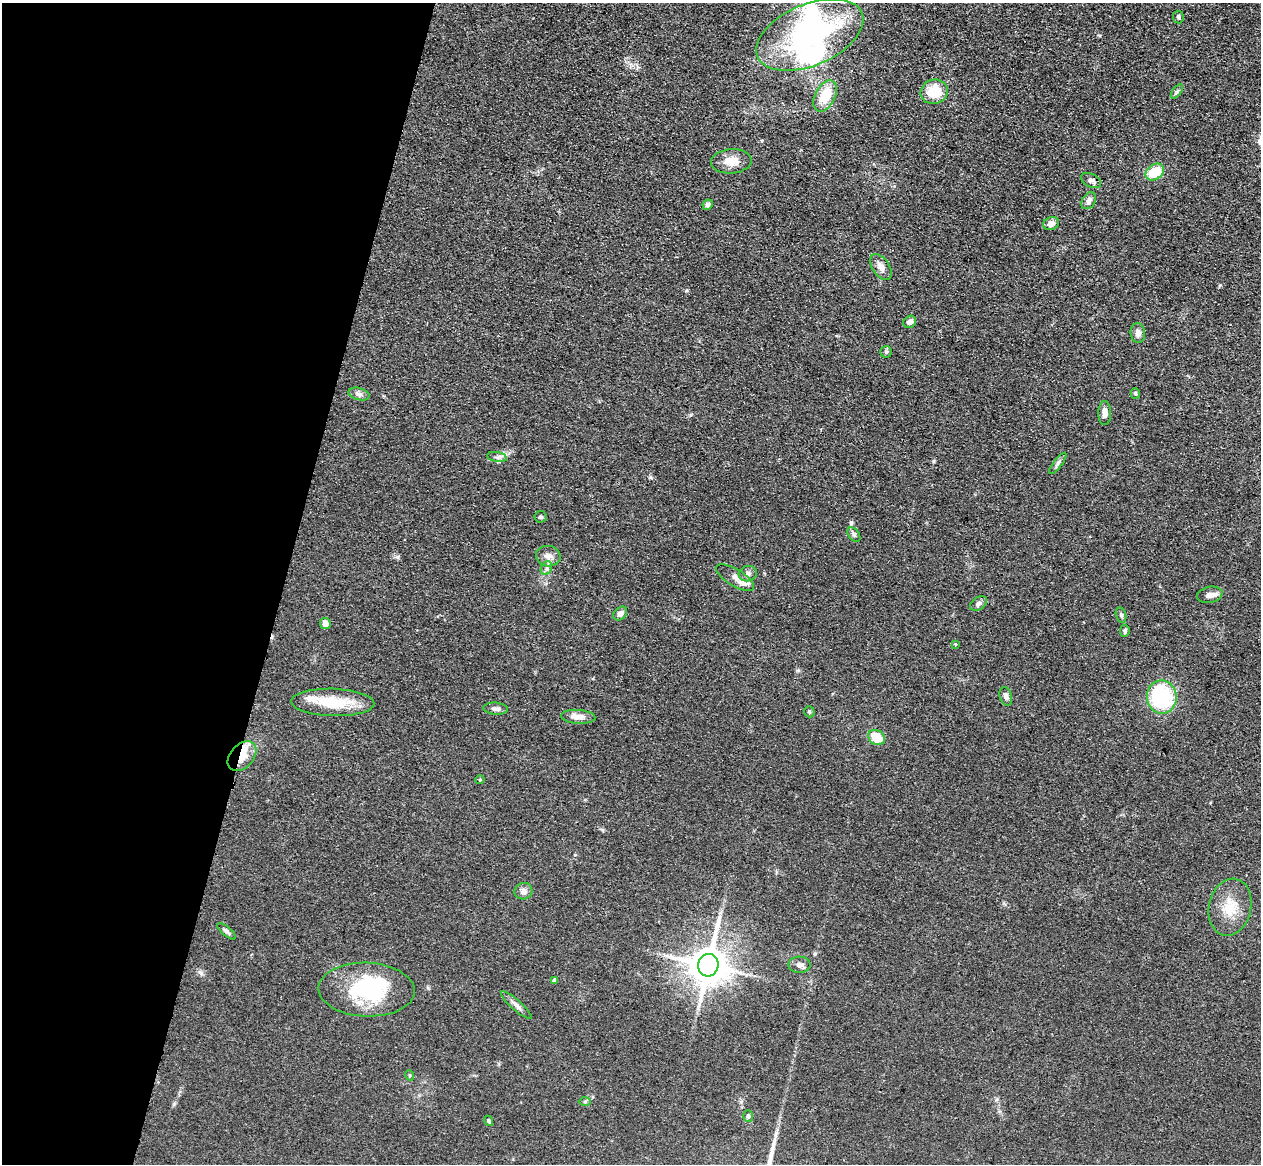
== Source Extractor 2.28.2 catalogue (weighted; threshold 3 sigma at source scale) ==
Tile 9 of 4 x 4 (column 1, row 3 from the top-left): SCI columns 37-1295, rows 1524-2685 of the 5110 x 5250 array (HDU 1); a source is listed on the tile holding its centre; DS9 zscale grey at full resolution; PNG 1263 x 1166 px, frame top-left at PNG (2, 3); each listed source drawn as its Kron ellipse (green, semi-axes under 4 px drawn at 4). Shown black and unused: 22% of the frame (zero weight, under 3 of 4 exposures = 6% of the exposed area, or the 3 px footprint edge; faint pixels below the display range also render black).
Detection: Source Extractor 2.28.2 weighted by HDU 2 'WHT'; one run over the whole footprint, this tile lists its part. Background 0.0611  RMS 0.0074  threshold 0.0332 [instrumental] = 3 sigma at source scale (4.5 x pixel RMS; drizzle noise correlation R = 1.50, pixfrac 1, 0.05/0.05 arcsec/px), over >= 5 px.
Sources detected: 63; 3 inside a brighter object's white glare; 1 cosmic-ray / hot-pixel residue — neither listed nor drawn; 5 inside a brighter listed object's ellipse — not listed separately; the other 54 listed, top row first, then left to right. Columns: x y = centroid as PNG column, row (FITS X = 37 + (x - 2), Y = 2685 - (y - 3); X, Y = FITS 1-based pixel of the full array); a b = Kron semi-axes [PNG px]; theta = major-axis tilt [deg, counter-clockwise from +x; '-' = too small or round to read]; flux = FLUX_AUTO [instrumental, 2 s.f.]
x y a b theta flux
1178 17 6 5 - 1.7
810 35 57 31 23 170
1177 91 8 4 54 1.5
934 92 14 12 22 21
825 96 17 10 63 21
731 161 20 12 4 9.9
1155 172 10 7 36 22
1091 181 11 6 -27 2.9
1089 201 9 6 57 4
708 205 5 5 - 2.1
1051 224 8 6 23 4.5
881 267 14 8 -55 5.5
910 322 7 5 39 3.6
1138 333 10 7 -84 4.1
886 352 6 5 - 1.4
359 394 10 6 -15 2.7
1135 394 5 4 - 1.1
1105 413 12 6 90 4.7
497 457 10 5 -11 2.2
1058 463 13 4 53 2.2
541 517 6 6 - 1.6
854 535 8 5 -54 1.7
548 556 12 10 -13 5.6
546 568 7 5 63 2.1
748 574 9 7 15 2.7
735 578 21 8 -31 4.9
1210 595 13 8 12 4.2
978 604 9 6 32 2.6
620 614 8 5 45 3
1121 615 8 5 -75 1.7
325 623 5 5 - 5.1
1125 631 6 4 84 1.7
955 644 3 3 - 0.6
1006 696 9 6 -73 2.6
1162 697 17 15 -81 58
333 702 41 13 -2 29
496 709 12 6 -5 2.9
809 712 6 5 - 1.3
578 717 17 7 -4 7
876 737 9 7 -35 18
242 756 17 11 48 11
480 780 4 4 - 0.75
523 891 9 8 - 3.9
1230 907 29 21 76 20
227 931 11 4 -39 2.2
708 965 11 10 - 2200
799 965 11 8 -2 3.3
555 980 4 4 - 3.8
367 990 48 27 -2 67
516 1005 20 5 -42 3.8
409 1075 5 3 - 0.71
585 1101 6 4 1 1
748 1116 6 5 - 1.3
489 1121 5 4 - 1.2
Overlapping masked pixels (flux is a lower limit): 1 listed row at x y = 242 756
Unlisted compact peaks at least as high as the median listed source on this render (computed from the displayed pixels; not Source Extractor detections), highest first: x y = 397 557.